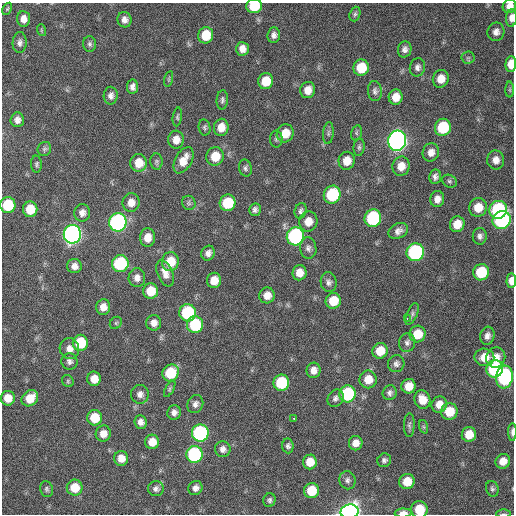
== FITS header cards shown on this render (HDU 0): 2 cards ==
NAXIS1  =                  512 / Axis length
NAXIS2  =                  512 / Axis length

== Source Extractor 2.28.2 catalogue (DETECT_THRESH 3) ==
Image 512 x 512 px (HDU 0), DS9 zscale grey, 1 PNG px = 1 image px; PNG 516 x 516 px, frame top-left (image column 1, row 512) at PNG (2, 3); each listed source drawn as its Kron ellipse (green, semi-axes under 4 px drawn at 4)
Background 109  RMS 11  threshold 32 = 3 sigma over >= 5 px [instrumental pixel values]
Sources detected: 161; all 161 listed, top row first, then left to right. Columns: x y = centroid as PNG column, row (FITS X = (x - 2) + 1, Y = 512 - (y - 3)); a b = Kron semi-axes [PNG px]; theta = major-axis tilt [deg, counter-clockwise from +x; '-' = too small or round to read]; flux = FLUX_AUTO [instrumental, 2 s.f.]
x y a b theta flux
254 6 8 7 - 22000
509 6 7 6 - 5400
7 9 6 4 60 920
355 14 7 5 71 1500
511 18 9 5 85 4100
23 19 8 6 -85 5100
124 20 8 7 - 3600
41 30 6 3 -72 830
496 32 9 8 - 3900
206 35 8 7 - 17000
274 35 8 6 83 3100
20 43 10 7 87 2800
90 44 8 6 -87 1800
242 49 7 6 - 4900
405 49 8 7 - 3000
468 58 6 6 - 1600
511 64 8 5 86 9800
417 67 9 7 77 2900
361 68 8 7 - 21000
169 79 8 3 77 940
441 79 9 8 - 8700
266 81 8 7 - 14000
132 87 7 5 81 3300
308 90 8 7 - 7000
510 90 8 4 -90 1200
375 91 10 7 -84 2600
111 96 9 7 88 3300
396 97 7 7 - 8200
222 100 10 5 87 1900
177 117 9 4 83 1400
17 120 7 7 - 4100
205 127 8 6 -80 1500
221 127 8 7 - 8100
443 127 9 8 - 35000
285 133 9 8 - 13000
328 133 11 5 85 2000
356 133 8 5 74 1300
276 139 8 6 -90 1800
176 140 9 8 - 6300
397 141 10 9 - 450000
359 147 9 5 84 1700
44 149 7 6 - 1500
431 152 9 8 - 5200
215 156 9 8 - 14000
183 160 14 8 61 9600
496 160 9 8 - 5600
347 161 9 8 - 9700
156 162 8 6 -86 1700
139 163 9 8 - 12000
36 164 8 5 -87 1500
401 166 10 8 76 7800
245 168 8 6 -76 2000
435 177 7 6 - 2600
449 181 8 6 -32 1600
332 195 9 8 - 49000
437 199 8 7 - 4700
131 203 9 8 - 6900
189 203 7 6 - 1900
228 203 8 8 - 29000
8 205 8 7 - 32000
478 207 9 9 - 12000
30 209 8 7 - 15000
255 210 6 6 - 2400
498 210 9 8 - 93000
301 211 8 6 73 2100
82 213 9 8 - 4000
373 218 9 8 - 74000
502 220 9 8 - 120000
308 221 10 9 - 8500
118 222 9 8 - 200000
457 224 8 7 - 11000
398 231 10 7 26 3800
72 234 9 8 - 340000
295 236 9 8 - 140000
480 236 8 7 - 2800
147 238 9 7 84 7300
308 248 11 8 -83 3200
415 252 9 8 - 110000
208 253 7 6 - 3600
170 262 9 8 - 18000
120 263 8 8 - 56000
74 266 7 7 - 4100
481 272 8 8 - 29000
165 273 14 7 -68 6100
299 273 8 7 - 7800
137 278 9 8 - 4300
214 280 7 7 - 9100
511 281 7 5 88 6900
329 282 10 8 -80 3000
151 291 8 7 - 14000
267 295 8 7 - 6400
333 301 8 7 - 15000
103 307 8 7 - 6400
188 313 8 8 - 58000
412 314 12 5 66 2000
407 319 3 2 - 6300
116 323 7 5 46 1200
154 323 8 7 - 4600
195 325 8 8 - 41000
418 334 8 8 - 14000
487 336 9 7 75 3900
407 342 9 8 - 2700
80 343 8 7 - 27000
69 349 10 9 - 5500
380 351 8 7 - 13000
484 357 10 8 -11 11000
496 358 10 9 - 7800
69 361 8 8 - 2600
396 364 8 8 - 2800
495 369 9 8 - 82000
313 370 7 7 - 5300
171 373 9 7 52 29000
504 377 11 8 83 90000
94 379 7 6 - 8600
368 379 9 8 - 10000
68 381 6 5 - 1200
281 383 8 8 - 41000
409 386 7 7 - 10000
170 389 9 4 61 1200
390 393 7 7 - 2500
140 394 9 9 - 4000
347 394 8 8 - 62000
8 398 7 7 - 10000
30 398 9 7 43 13000
335 398 9 7 57 2700
422 400 9 8 - 10000
195 404 9 7 65 3100
439 404 8 7 - 7700
174 412 7 6 - 3400
449 412 8 8 - 17000
95 418 8 7 - 17000
294 418 3 3 - 2500
140 422 7 6 - 3700
409 425 12 5 89 2000
424 427 7 4 -71 1100
512 432 9 3 89 2900
200 433 8 8 - 130000
103 434 8 7 - 6400
469 434 7 7 - 11000
152 442 7 7 - 9100
356 443 7 6 - 5600
288 446 7 5 -86 2100
223 449 8 8 - 3700
194 454 8 8 - 92000
121 458 7 7 - 7500
384 460 7 6 - 2300
503 461 7 7 - 7500
310 462 7 7 - 11000
347 480 9 8 - 2500
407 481 8 7 - 13000
75 488 8 8 - 15000
195 488 7 6 - 3600
47 489 8 6 -76 1700
156 489 8 7 - 2600
492 489 8 6 -72 1800
312 491 7 7 - 19000
269 500 7 6 - 1800
419 509 8 8 - 19000
350 512 9 7 10 420000
403 513 8 4 1 6600
503 514 7 3 0 990
At the frame edge (FLAGS 8, measured only in part): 11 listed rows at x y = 254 6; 509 6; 511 18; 511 64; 8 205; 511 281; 512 432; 419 509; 350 512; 403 513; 503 514